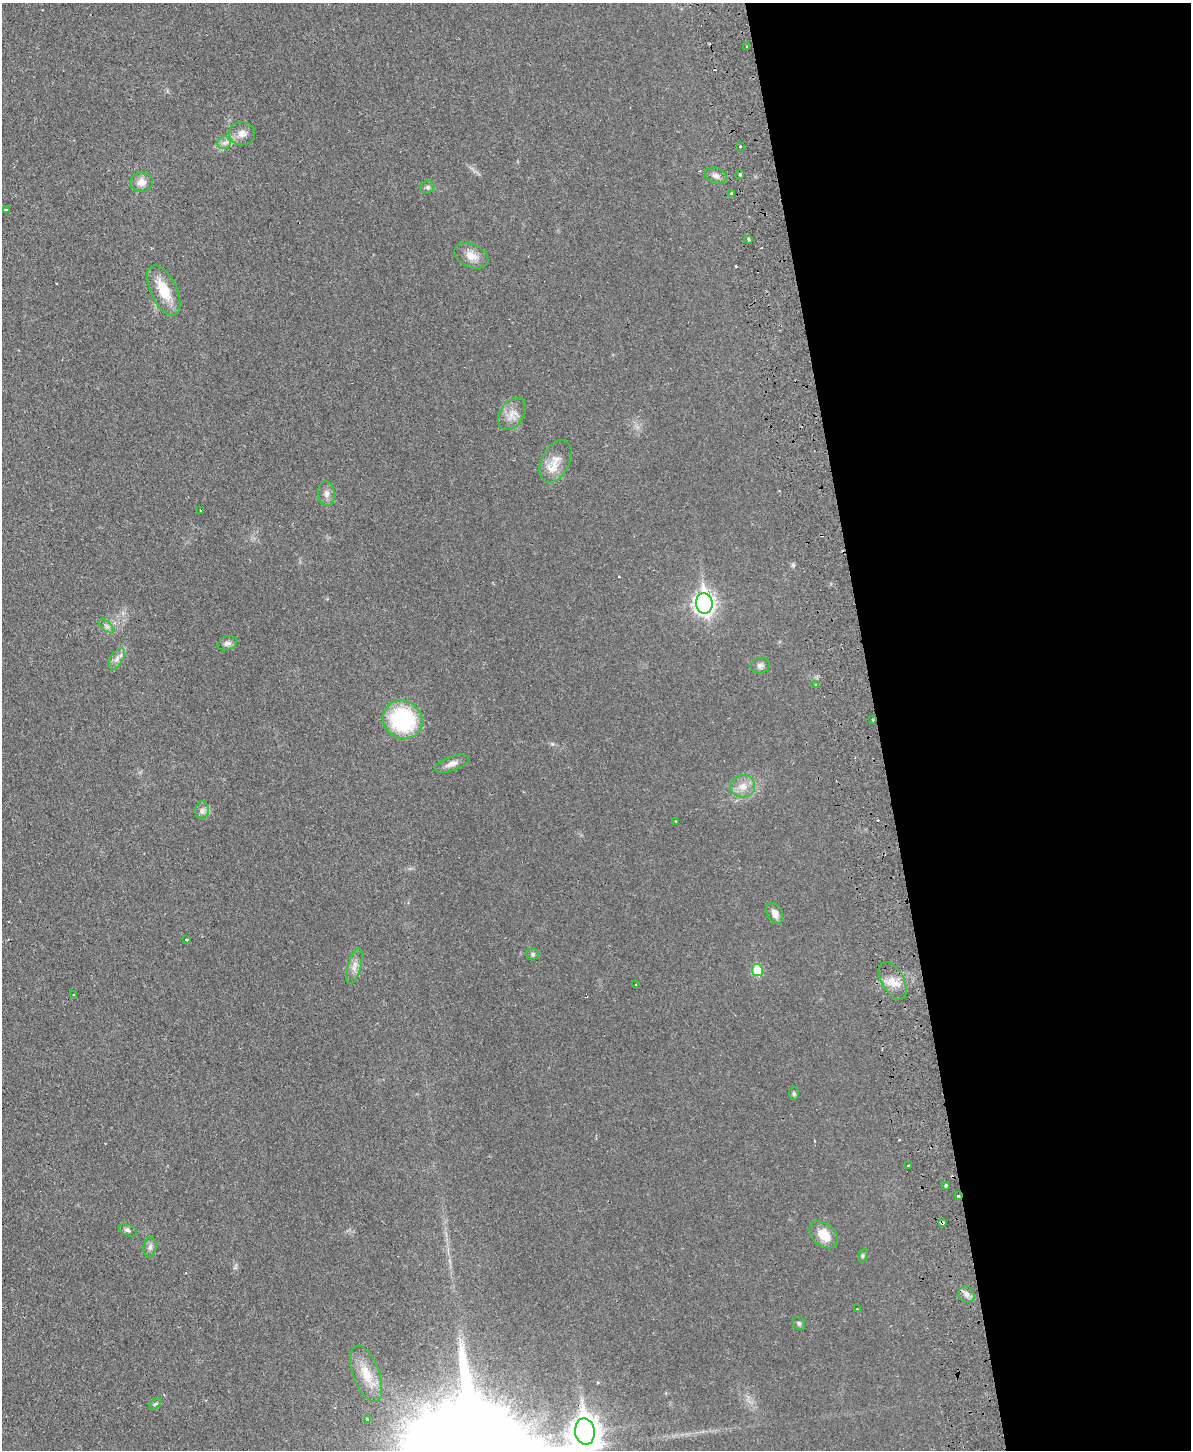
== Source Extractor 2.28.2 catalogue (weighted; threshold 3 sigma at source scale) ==
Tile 8 of 4 x 3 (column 4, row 2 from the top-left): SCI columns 3624-4812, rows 1603-3050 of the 4870 x 4758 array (HDU 1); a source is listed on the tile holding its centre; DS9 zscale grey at full resolution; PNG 1193 x 1452 px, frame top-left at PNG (2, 3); each listed source drawn as its Kron ellipse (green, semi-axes under 4 px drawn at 4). Shown black and unused: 26% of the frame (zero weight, under 2 of 3 exposures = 3% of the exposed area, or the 3 px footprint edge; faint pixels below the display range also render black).
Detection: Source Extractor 2.28.2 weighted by HDU 2 'WHT'; one run over the whole footprint, this tile lists its part. Background 0.025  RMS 0.0047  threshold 0.0213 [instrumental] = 3 sigma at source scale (4.5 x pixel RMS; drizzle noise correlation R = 1.50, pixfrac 1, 0.05/0.05 arcsec/px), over >= 5 px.
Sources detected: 58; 4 cosmic-ray / hot-pixel residue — neither listed nor drawn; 1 inside a brighter listed object's ellipse — not listed separately; the other 53 listed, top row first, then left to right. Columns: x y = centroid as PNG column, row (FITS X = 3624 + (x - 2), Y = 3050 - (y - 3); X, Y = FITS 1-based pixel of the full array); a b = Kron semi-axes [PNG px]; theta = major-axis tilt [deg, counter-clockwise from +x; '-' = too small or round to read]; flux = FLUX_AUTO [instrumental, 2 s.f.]
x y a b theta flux
747 46 3 3 - 0.75
242 134 13 11 -10 3.6
224 143 7 6 - 1.7
740 146 3 3 - 2.3
740 174 3 3 - 2.5
716 176 11 7 -20 1.8
141 182 11 9 8 3.6
427 187 7 5 20 1
732 194 4 3 - 1.4
6 210 4 3 - 1.1
749 239 4 3 - 1
471 256 18 11 -25 4.8
164 291 27 13 -64 12
512 414 18 12 57 4.8
555 461 23 14 64 6.4
326 494 12 8 -84 2.6
201 511 3 3 - 0.98
704 603 10 8 -83 220
106 626 10 4 -42 1.3
227 643 10 6 19 1.5
117 659 12 6 59 2.2
760 666 9 7 15 1.7
815 684 2 2 - 0.48
403 720 20 18 -35 42
873 720 3 2 - 0.4
452 764 18 7 19 2.8
743 786 12 11 - 4.4
202 811 9 7 90 1.7
676 821 3 2 - 0.55
775 913 11 7 -63 3.3
187 939 3 3 - 1.4
533 954 6 5 - 0.86
354 966 18 6 75 3
757 970 6 5 - 15
893 981 20 11 -61 6.4
636 985 2 2 - 0.45
74 994 3 3 - 1.5
794 1093 6 5 - 0.83
908 1166 3 3 - 1.6
946 1186 3 3 - 1.4
958 1195 3 3 - 2.5
942 1222 4 3 - 2.1
128 1230 9 5 -22 1.4
824 1235 16 11 -40 7.7
150 1247 10 6 83 1.6
863 1256 7 4 71 0.72
966 1294 8 7 - 2
857 1309 2 2 - 0.31
799 1323 7 6 - 0.95
366 1374 30 13 -70 9.6
155 1404 7 4 44 0.81
367 1419 3 3 - 0.76
585 1432 13 10 -81 570
Overlapping masked pixels (flux is a lower limit): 4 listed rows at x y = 873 720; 958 1195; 942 1222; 585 1432
Isophote crosses this tile's border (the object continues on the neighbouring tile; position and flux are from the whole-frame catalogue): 1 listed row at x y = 585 1432